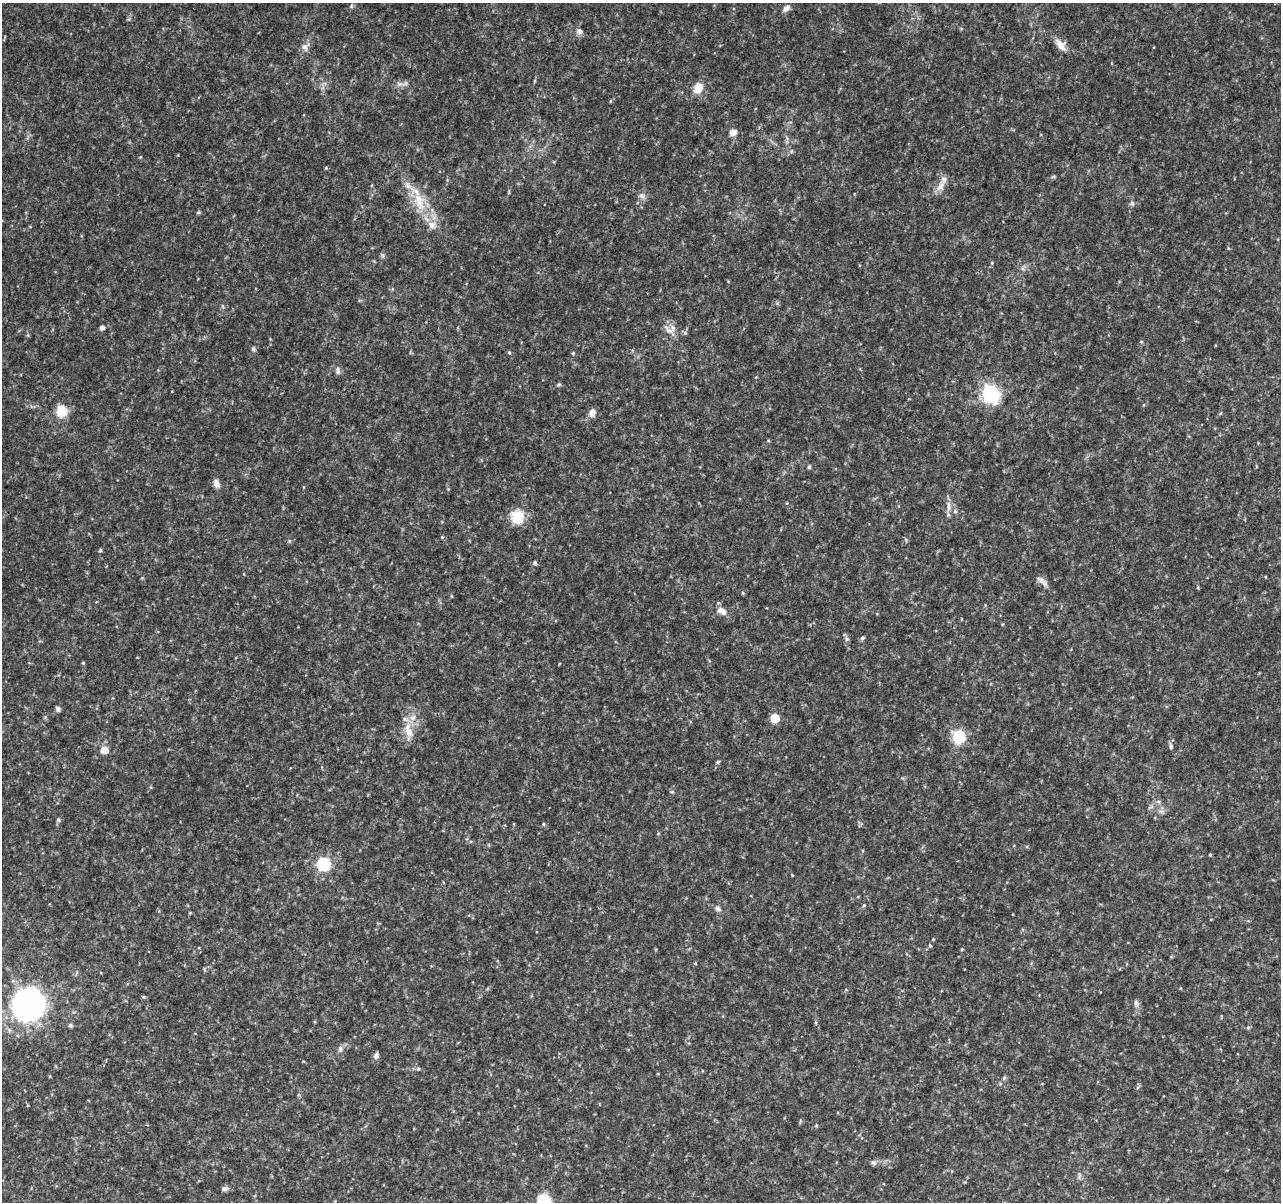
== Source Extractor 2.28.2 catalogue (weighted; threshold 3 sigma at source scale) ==
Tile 10 of 4 x 4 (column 2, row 3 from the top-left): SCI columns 1286-2564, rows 1433-2632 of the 5138 x 5323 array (HDU 1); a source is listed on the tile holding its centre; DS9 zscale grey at full resolution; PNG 1283 x 1204 px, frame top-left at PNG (2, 3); no overlay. Shown black and unused: <1% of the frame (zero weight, under 3 of 4 exposures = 1% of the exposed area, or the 3 px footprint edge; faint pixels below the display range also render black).
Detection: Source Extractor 2.28.2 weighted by HDU 2 'WHT'; one run over the whole footprint, this tile lists its part. Background 0.0536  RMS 0.0045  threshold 0.0204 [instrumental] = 3 sigma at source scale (4.5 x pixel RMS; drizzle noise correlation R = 1.50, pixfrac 1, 0.0396/0.0396 arcsec/px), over >= 5 px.
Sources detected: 71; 3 inside a brighter listed object's ellipse — not listed separately; the other 68 listed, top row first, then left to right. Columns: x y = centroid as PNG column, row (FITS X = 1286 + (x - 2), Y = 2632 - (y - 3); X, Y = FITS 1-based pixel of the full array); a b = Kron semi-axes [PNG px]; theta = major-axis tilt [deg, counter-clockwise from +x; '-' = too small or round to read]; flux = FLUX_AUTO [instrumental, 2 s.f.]
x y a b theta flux
351 6 6 4 72 0.6
786 8 10 6 41 1.9
579 31 8 8 - 1.6
1061 45 17 10 -50 4.4
305 47 11 8 -74 2.2
399 84 7 5 -43 1.1
698 88 15 12 62 5.4
733 132 10 8 23 2.5
326 168 4 3 - 0.44
940 186 17 9 58 3.9
642 196 10 8 -38 1.9
419 202 30 15 -73 14
1132 203 6 5 - 0.88
199 212 6 4 71 0.58
382 255 7 4 -70 0.76
992 263 5 3 - 0.46
1023 268 7 4 72 0.9
102 328 5 5 - 1.8
669 331 19 6 -40 2.7
253 349 7 5 -70 0.83
509 352 5 4 - 0.54
573 353 5 3 - 0.44
338 371 12 5 -81 1.4
559 384 6 4 1 0.65
990 394 7 7 - 150
62 411 6 5 - 39
592 413 10 8 58 2.5
809 467 5 4 - 0.7
216 483 10 7 -69 2.5
948 504 14 5 -85 2.4
955 511 6 5 - 0.9
517 517 16 14 -86 11
906 540 6 3 -73 0.57
289 541 6 4 -88 0.57
100 550 5 4 - 0.6
535 563 5 5 - 0.93
1041 580 14 7 -33 2.4
451 596 5 3 - 0.35
721 611 13 8 -30 3.4
862 638 6 5 - 0.82
847 639 7 6 - 1.1
58 709 6 5 - 1.2
775 718 5 5 - 19
409 732 15 12 -80 5.7
958 737 16 14 -74 12
1171 746 6 5 - 1.1
104 750 5 5 - 9.3
718 762 5 4 - 0.63
58 820 6 5 - 0.76
543 824 5 3 - 0.51
1210 855 3 3 - 0.46
324 864 6 6 - 64
864 905 5 4 - 0.55
718 909 7 7 - 1.5
930 945 6 4 -87 0.66
695 963 4 4 - 0.41
1136 1003 10 7 -63 1.4
29 1004 13 13 - 440
71 1025 5 5 - 0.76
1248 1027 5 5 - 0.64
340 1049 10 6 75 1.4
376 1056 8 6 73 1.5
418 1069 6 4 0 0.73
1004 1078 6 5 - 0.75
874 1163 8 7 - 1.2
1079 1175 9 4 77 0.89
225 1188 9 6 16 1.3
544 1201 8 8 - 26
Isophote crosses this tile's border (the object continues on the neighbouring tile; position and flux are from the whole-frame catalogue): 1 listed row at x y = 544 1201